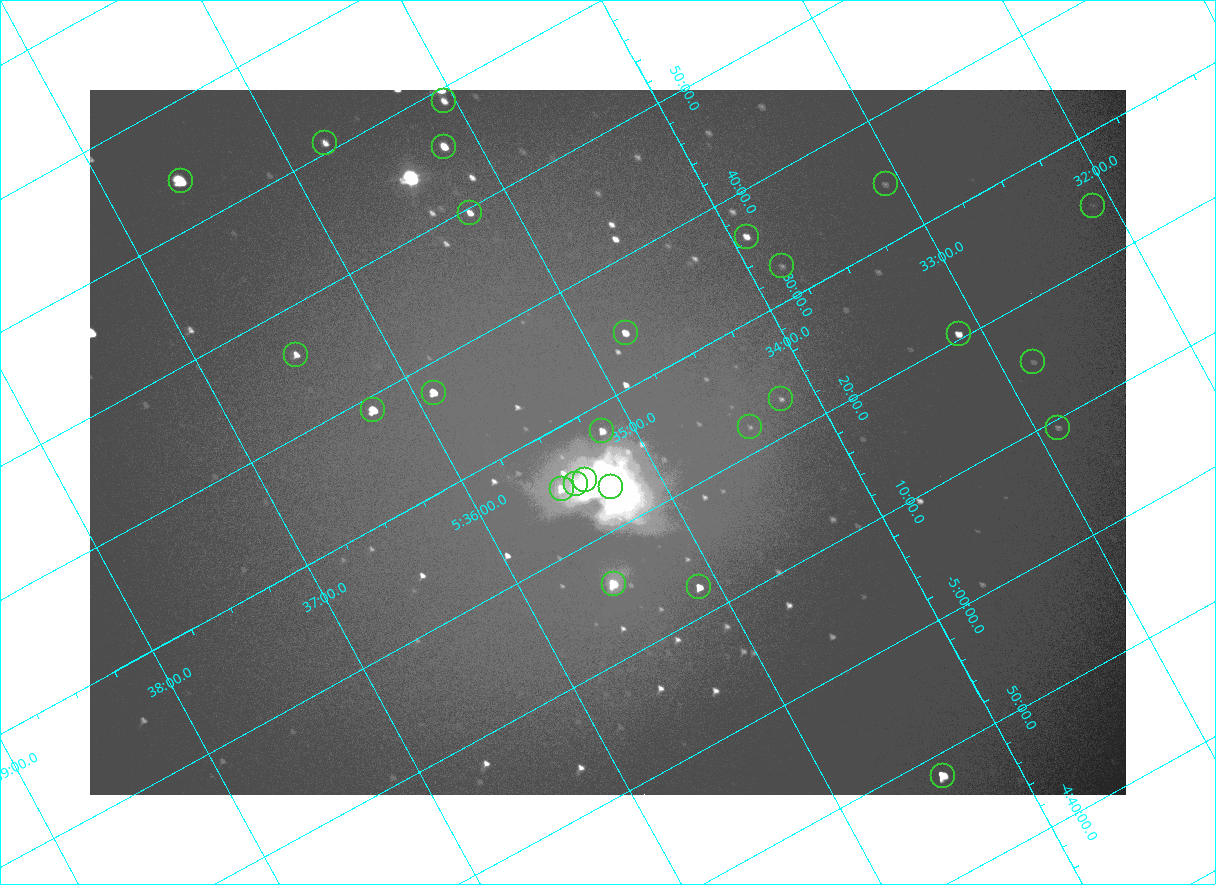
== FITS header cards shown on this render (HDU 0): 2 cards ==
NAXIS1  =                 2072
NAXIS2  =                 1410

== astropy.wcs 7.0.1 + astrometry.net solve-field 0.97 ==
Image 2072 x 1410 px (HDU 0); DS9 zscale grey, zoomed out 1/2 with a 90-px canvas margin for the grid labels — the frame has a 2x2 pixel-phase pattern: the four 2x2 pixel phases sit at different levels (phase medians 96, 102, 102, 170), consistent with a one-shot-colour (mosaic) sensor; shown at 1/2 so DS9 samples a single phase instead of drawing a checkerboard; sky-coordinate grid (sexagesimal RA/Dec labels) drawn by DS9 from the SOLVED WCS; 26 Tycho-2 reference stars matched to detected sources circled (green)
Header WCS: none
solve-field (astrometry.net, Tycho-2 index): SOLVED blind (the file carries no WCS)
Solved WCS: RA---TAN-SIP/DEC--TAN-SIP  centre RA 05:35:10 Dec -05:27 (83.79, -5.45 deg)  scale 2.55 arcsec/px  FOV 88.1' x 59.8'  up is -152 deg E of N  parity flipped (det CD > 0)
(file carries no celestial WCS; the grid is the blind solution)
Tycho-2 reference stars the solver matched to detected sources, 26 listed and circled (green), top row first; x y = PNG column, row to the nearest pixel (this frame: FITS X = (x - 90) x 2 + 1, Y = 1410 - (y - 90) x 2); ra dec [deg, ICRS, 3 dp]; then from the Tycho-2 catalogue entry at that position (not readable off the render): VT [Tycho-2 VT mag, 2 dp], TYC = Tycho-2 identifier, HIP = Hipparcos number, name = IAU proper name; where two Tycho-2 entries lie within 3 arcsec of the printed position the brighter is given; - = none
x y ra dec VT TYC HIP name
444 101 83.765 -5.984 8.95 4778-1377-1 - -
324 143 83.942 -6.013 8.95 4778-1351-1 - -
444 146 83.796 -5.927 7.42 4778-1370-1 - -
181 181 84.147 -6.064 9.24 4778-1416-1 26345 -
886 184 83.271 -5.577 10.70 4774-816-1 - -
1093 206 83.027 -5.407 10.64 4774-422-1 - -
470 212 83.808 -5.827 8.43 4778-1364-1 - -
746 236 83.480 -5.607 8.83 4774-850-1 - -
782 266 83.455 -5.546 10.93 4774-913-1 - -
626 333 83.696 -5.571 8.07 4774-809-1 - -
958 334 83.281 -5.341 8.59 4774-473-1 26021 -
296 354 84.122 -5.770 8.64 4778-1069-1 - -
1033 362 83.207 -5.255 10.70 4774-524-1 - -
434 392 83.975 -5.628 7.32 4778-1369-1 - -
781 399 83.546 -5.382 10.28 4774-846-1 - -
373 410 84.063 -5.648 6.51 4778-1378-1 26314 -
750 427 83.604 -5.368 10.89 4774-818-2 - -
1058 428 83.221 -5.156 10.21 4774-573-1 - -
602 431 83.791 -5.465 8.45 4774-849-1 - -
585 480 83.845 -5.416 5.03 4774-933-1 26235 -
576 484 83.860 -5.417 6.19 4774-934-1 - -
610 487 83.819 -5.390 5.06 4774-931-1 26221 -
562 488 83.881 -5.421 8.46 4774-935-1 - -
614 584 83.881 -5.267 6.87 4774-906-1 26258 -
699 587 83.776 -5.204 7.81 4774-915-1 - -
942 776 83.600 -4.804 6.81 4774-926-1 26137 -